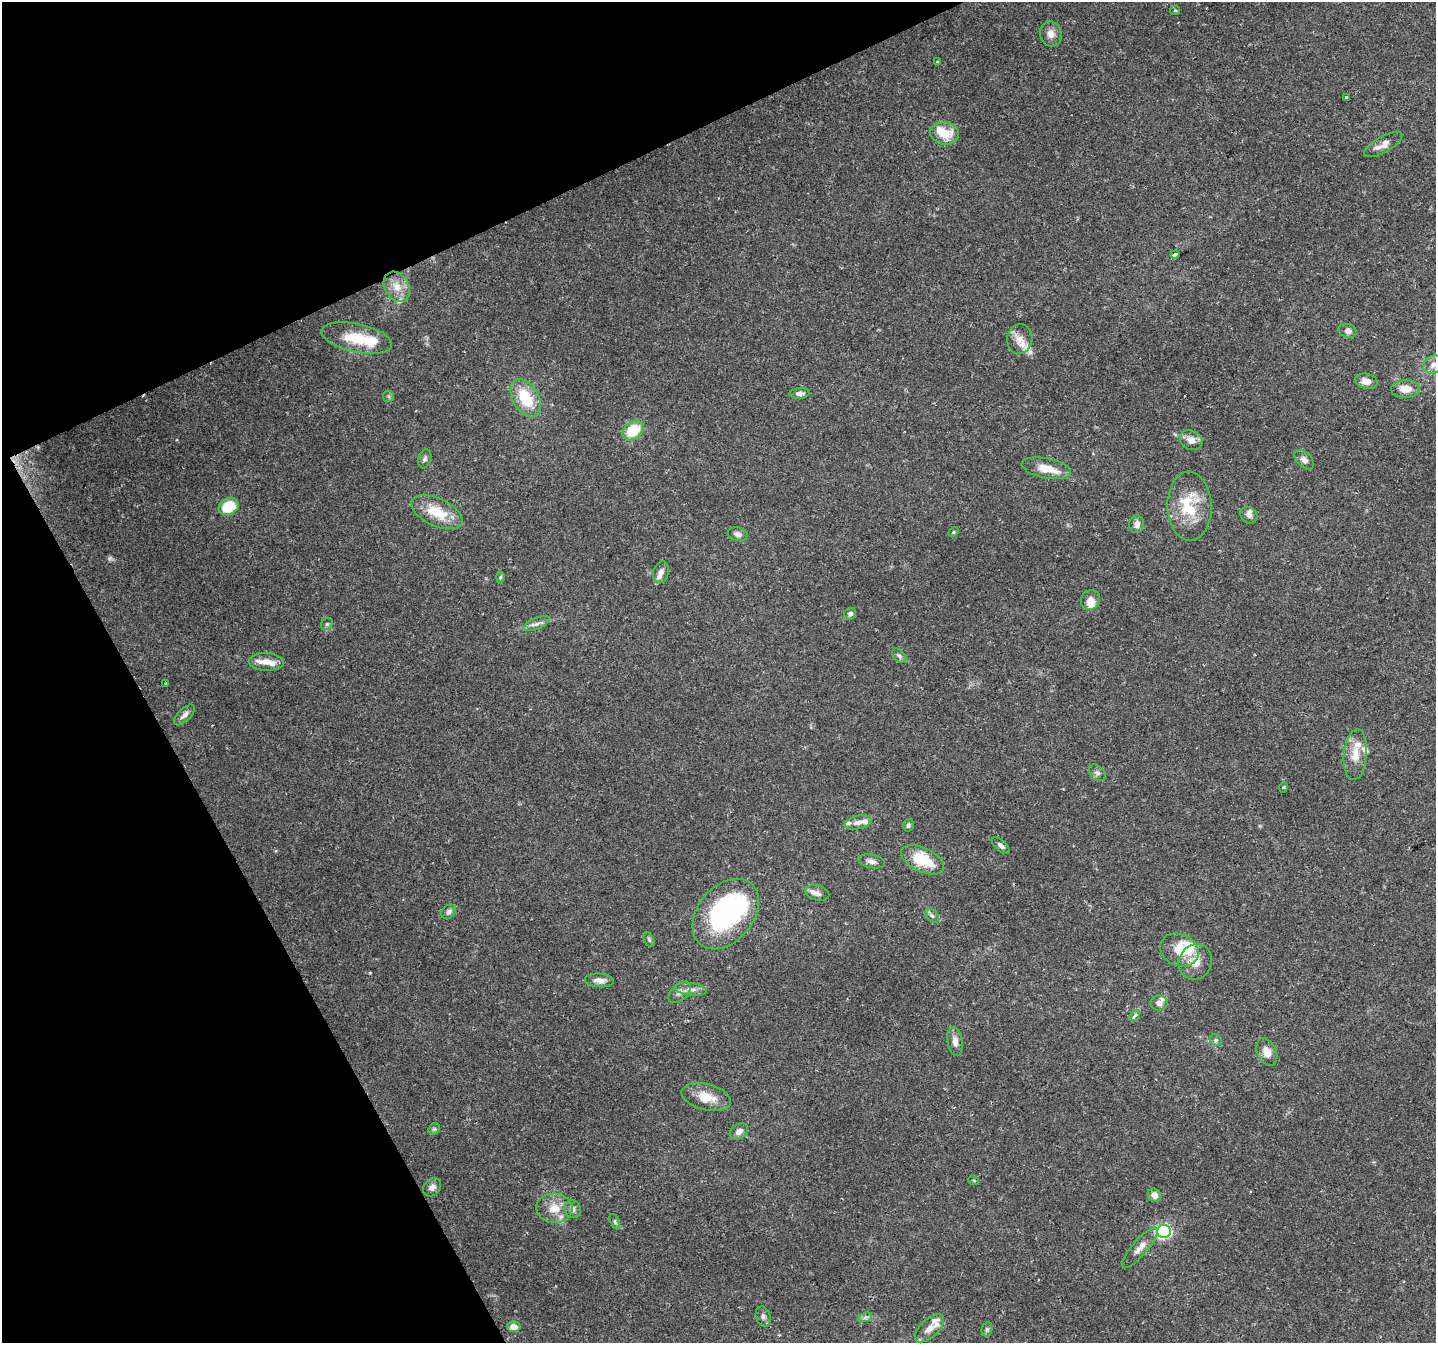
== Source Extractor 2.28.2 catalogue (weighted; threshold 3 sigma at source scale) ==
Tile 5 of 4 x 4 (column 1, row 2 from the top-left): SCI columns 3-1436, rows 2839-4179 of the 5738 x 5615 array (HDU 1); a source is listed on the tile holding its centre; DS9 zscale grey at full resolution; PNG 1438 x 1345 px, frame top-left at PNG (2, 2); each listed source drawn as its Kron ellipse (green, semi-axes under 4 px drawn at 4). Shown black and unused: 23% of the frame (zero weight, under 2 of 3 exposures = <1% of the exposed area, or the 3 px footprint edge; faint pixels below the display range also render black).
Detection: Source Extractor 2.28.2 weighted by HDU 2 'WHT'; one run over the whole footprint, this tile lists its part. Background 0.0816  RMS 0.005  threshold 0.0225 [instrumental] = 3 sigma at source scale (4.5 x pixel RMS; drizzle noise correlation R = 1.50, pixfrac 1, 0.0396/0.0396 arcsec/px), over >= 5 px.
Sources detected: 97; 1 too faint to see at this stretch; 1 inside a brighter object's white glare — neither listed nor drawn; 17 inside a brighter listed object's ellipse — not listed separately; the other 78 listed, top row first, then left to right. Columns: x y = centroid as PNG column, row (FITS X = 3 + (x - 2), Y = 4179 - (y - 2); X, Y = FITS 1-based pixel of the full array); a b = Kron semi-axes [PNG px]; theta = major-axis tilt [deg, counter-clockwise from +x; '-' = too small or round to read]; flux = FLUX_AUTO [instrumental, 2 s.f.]
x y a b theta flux
1175 10 5 4 - 0.62
1051 34 13 10 -75 4
937 62 4 4 - 0.54
1346 97 3 3 - 1.7
944 133 14 11 -7 11
1383 145 21 8 29 4.5
1175 254 4 3 - 19
397 287 16 12 -59 6.3
1348 331 9 7 -17 2.1
357 338 36 14 -12 17
1020 339 15 12 84 5.4
1433 365 10 8 30 3.3
1366 381 11 7 -12 4.1
1406 389 14 9 2 6.3
800 393 10 5 4 2
388 396 6 5 - 0.8
526 398 20 12 -60 18
633 431 11 8 39 16
1191 440 12 9 -28 4.3
425 459 10 6 74 1.4
1304 460 12 7 -43 2.4
1046 468 25 10 -11 9.5
1189 506 34 22 -88 24
229 507 10 8 25 19
437 512 28 13 -25 15
1249 515 9 7 -39 1.9
1137 524 9 7 82 2.8
953 532 6 4 28 0.74
738 534 10 6 -13 2.4
661 572 11 7 71 2.4
500 577 6 4 88 0.72
1090 600 10 9 - 4.4
850 614 6 5 - 1.6
327 624 6 5 - 0.86
537 624 14 5 22 2.2
899 656 9 5 -45 1.3
266 662 17 9 -2 6
166 683 3 3 - 0.75
184 715 13 6 45 2.3
1355 755 25 11 85 7.8
1097 773 10 6 -45 1.7
1284 787 5 3 - 0.61
858 822 14 6 13 2.9
908 825 6 5 - 1.1
1001 846 11 5 -42 1.8
923 860 23 12 -25 18
871 861 13 6 -11 2.6
817 893 12 7 -15 2.3
449 912 8 6 43 2
726 914 40 28 50 85
932 916 8 5 -42 1.2
649 940 7 5 -63 0.86
1179 950 20 15 -24 13
1195 962 18 16 63 7.9
599 980 14 7 -4 3.3
691 989 16 6 -6 3.1
680 993 13 8 41 2.7
1159 1003 8 8 - 2.4
1135 1016 6 4 42 2.3
1216 1040 6 5 - 1
955 1041 14 7 -82 3.5
1267 1052 14 9 -66 5
706 1097 25 13 -15 9.7
434 1129 6 5 - 0.73
739 1131 10 7 32 2.5
974 1181 5 3 - 0.45
432 1187 10 8 48 2.4
1154 1195 7 6 - 3.1
554 1208 18 14 -4 8.6
573 1209 9 8 - 2.1
615 1222 8 4 -65 0.88
1164 1231 6 6 - 85
1140 1248 26 8 50 4.9
763 1316 10 7 -73 1.8
865 1317 7 4 19 1.1
514 1327 7 5 -2 3.9
929 1328 18 9 42 4.3
987 1329 7 5 76 0.92
Overlapping masked pixels (flux is a lower limit): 1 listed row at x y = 1175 254
Isophote crosses this tile's border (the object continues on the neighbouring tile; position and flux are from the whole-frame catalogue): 1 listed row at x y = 1433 365